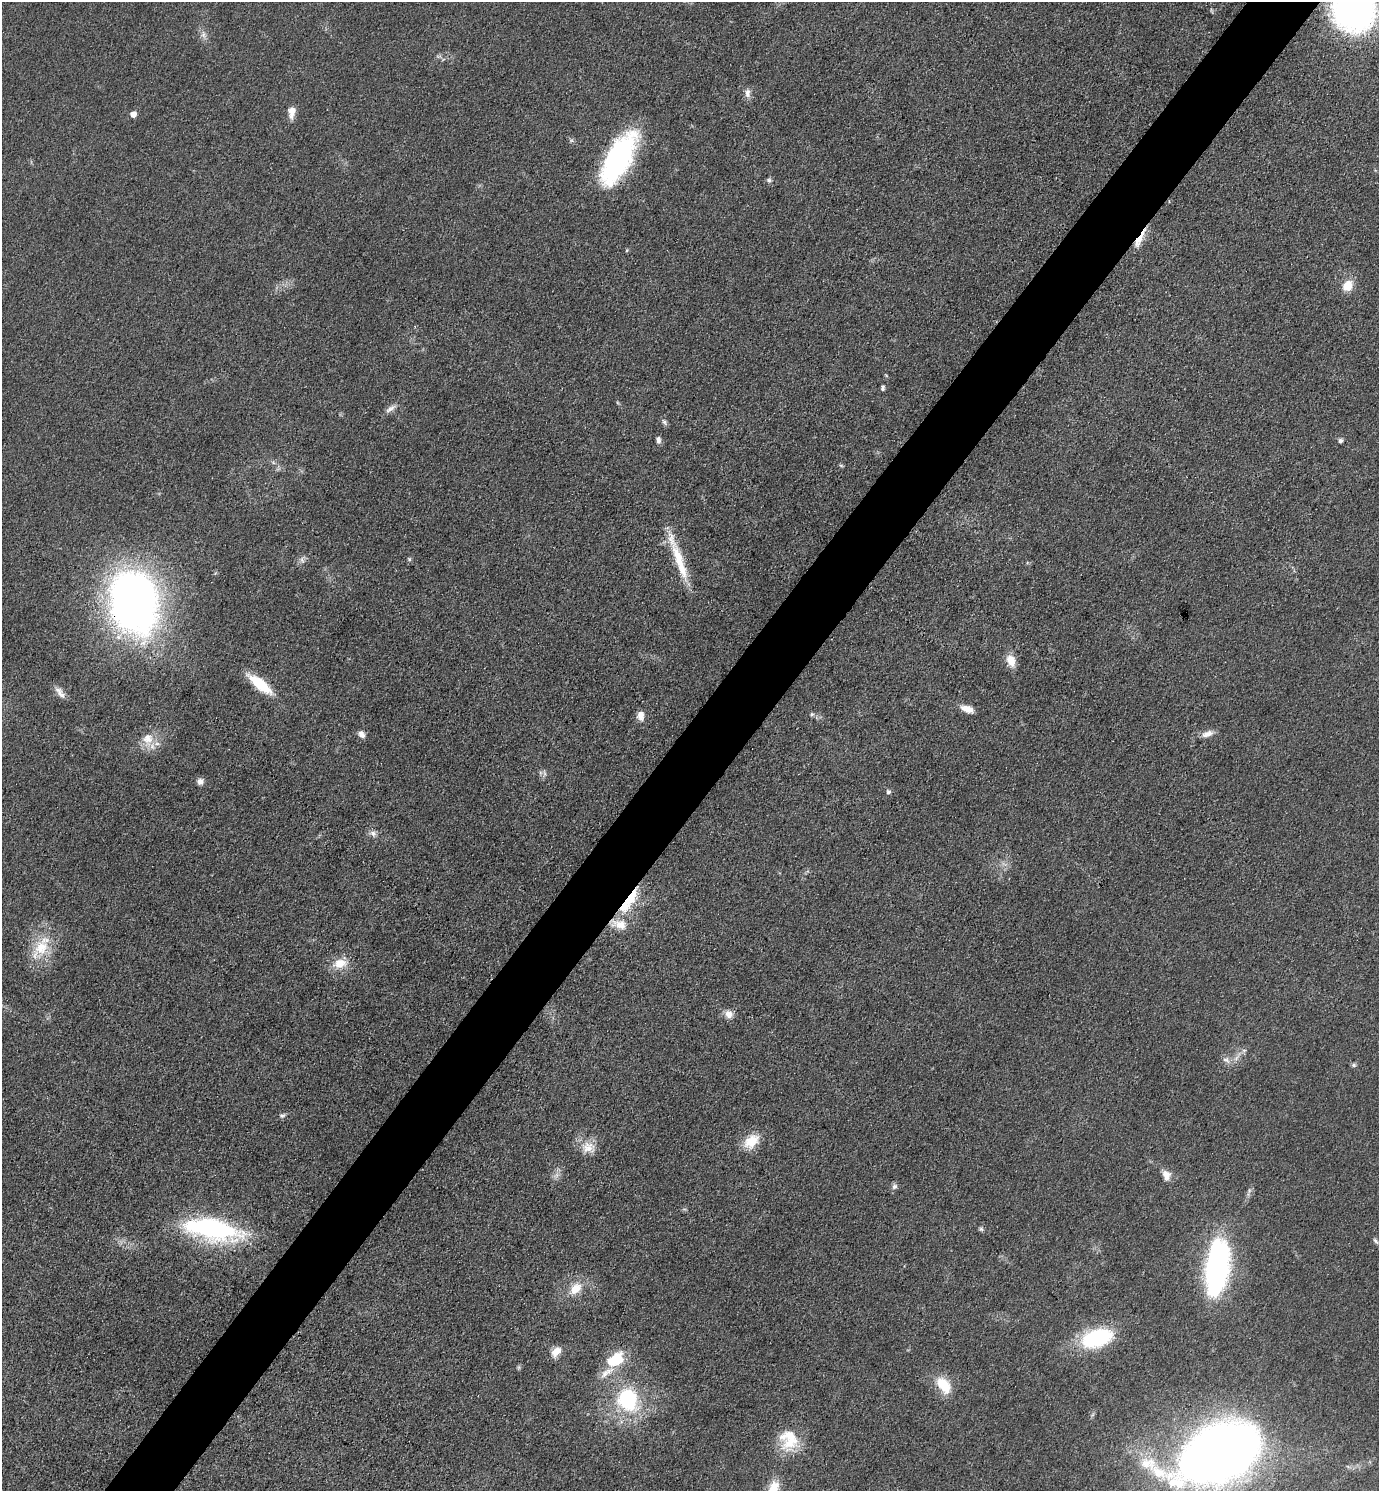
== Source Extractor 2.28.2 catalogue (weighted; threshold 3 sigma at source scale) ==
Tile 10 of 4 x 4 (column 2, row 3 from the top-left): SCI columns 1677-3053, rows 1492-2980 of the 5964 x 5961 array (HDU 1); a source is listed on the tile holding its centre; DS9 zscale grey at full resolution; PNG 1381 x 1493 px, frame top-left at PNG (2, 2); no overlay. Shown black and unused: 5% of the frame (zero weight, under 3 of 4 exposures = <1% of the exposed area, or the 3 px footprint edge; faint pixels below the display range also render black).
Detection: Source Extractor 2.28.2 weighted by HDU 2 'WHT'; one run over the whole footprint, this tile lists its part. Background 0.0497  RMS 0.0063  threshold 0.0284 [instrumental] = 3 sigma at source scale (4.5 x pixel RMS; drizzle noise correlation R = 1.50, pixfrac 1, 0.05/0.05 arcsec/px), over >= 5 px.
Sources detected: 68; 2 too faint to see at this stretch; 1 inside a brighter object's white glare — not listed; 5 inside a brighter listed object's ellipse — not listed separately; the other 60 listed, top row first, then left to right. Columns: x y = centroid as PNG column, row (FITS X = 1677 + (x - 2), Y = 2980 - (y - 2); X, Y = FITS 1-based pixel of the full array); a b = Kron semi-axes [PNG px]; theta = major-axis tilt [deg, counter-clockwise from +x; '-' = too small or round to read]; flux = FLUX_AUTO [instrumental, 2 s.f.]
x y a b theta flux
1353 10 38 35 -46 200
203 35 12 7 -71 3.2
439 56 9 4 -6 1.4
747 93 13 7 -87 3.4
292 112 14 8 85 5.9
133 114 5 5 - 5.5
618 159 53 21 61 120
769 180 6 6 - 1.5
1139 239 26 8 63 9.5
627 250 5 3 - 0.67
1348 286 16 12 52 9.1
883 388 6 5 - 1.3
391 409 17 6 35 3.5
664 422 10 5 -53 1.6
658 440 8 5 -81 2.4
1340 441 5 5 - 1.7
841 465 6 4 -3 0.89
678 557 40 13 -72 20
409 559 6 5 - 0.93
302 560 10 6 -69 2.2
133 602 49 36 -77 460
1011 661 13 9 -71 9.1
260 684 22 8 -38 33
60 692 18 7 -53 4.4
967 709 14 7 -20 6.8
812 714 6 5 - 1.3
641 715 11 8 -90 5.1
361 734 10 7 -50 3.2
1207 734 15 7 19 4.8
148 739 20 16 82 11
544 773 8 4 -89 1.5
200 781 9 8 - 2.8
888 792 6 6 - 1.5
373 833 10 7 -26 2.9
629 898 29 15 53 26
619 924 25 13 -12 10
41 948 27 20 65 23
340 963 20 12 13 11
729 1014 11 10 - 4.7
1236 1058 11 4 46 3.1
1226 1060 12 8 -32 3.5
1354 1065 6 6 - 1.2
282 1115 9 7 14 1.7
751 1141 23 14 41 13
588 1147 20 16 -4 10
1166 1175 13 11 -74 5.3
894 1186 8 7 - 2.1
213 1229 54 20 -11 120
981 1229 6 5 - 1.3
1375 1241 10 5 -49 1.7
1217 1267 55 21 82 150
575 1289 19 13 48 12
1097 1338 30 17 16 61
556 1352 13 9 47 7.2
617 1359 21 18 82 18
944 1385 24 14 -55 16
628 1400 36 29 -72 57
789 1440 30 24 -73 23
1219 1453 64 36 24 1000
774 1488 21 13 69 11
Overlapping masked pixels (flux is a lower limit): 5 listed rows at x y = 618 159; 1139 239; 133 602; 629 898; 619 924
Isophote crosses this tile's border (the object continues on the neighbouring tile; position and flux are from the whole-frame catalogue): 3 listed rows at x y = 1353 10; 1219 1453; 774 1488